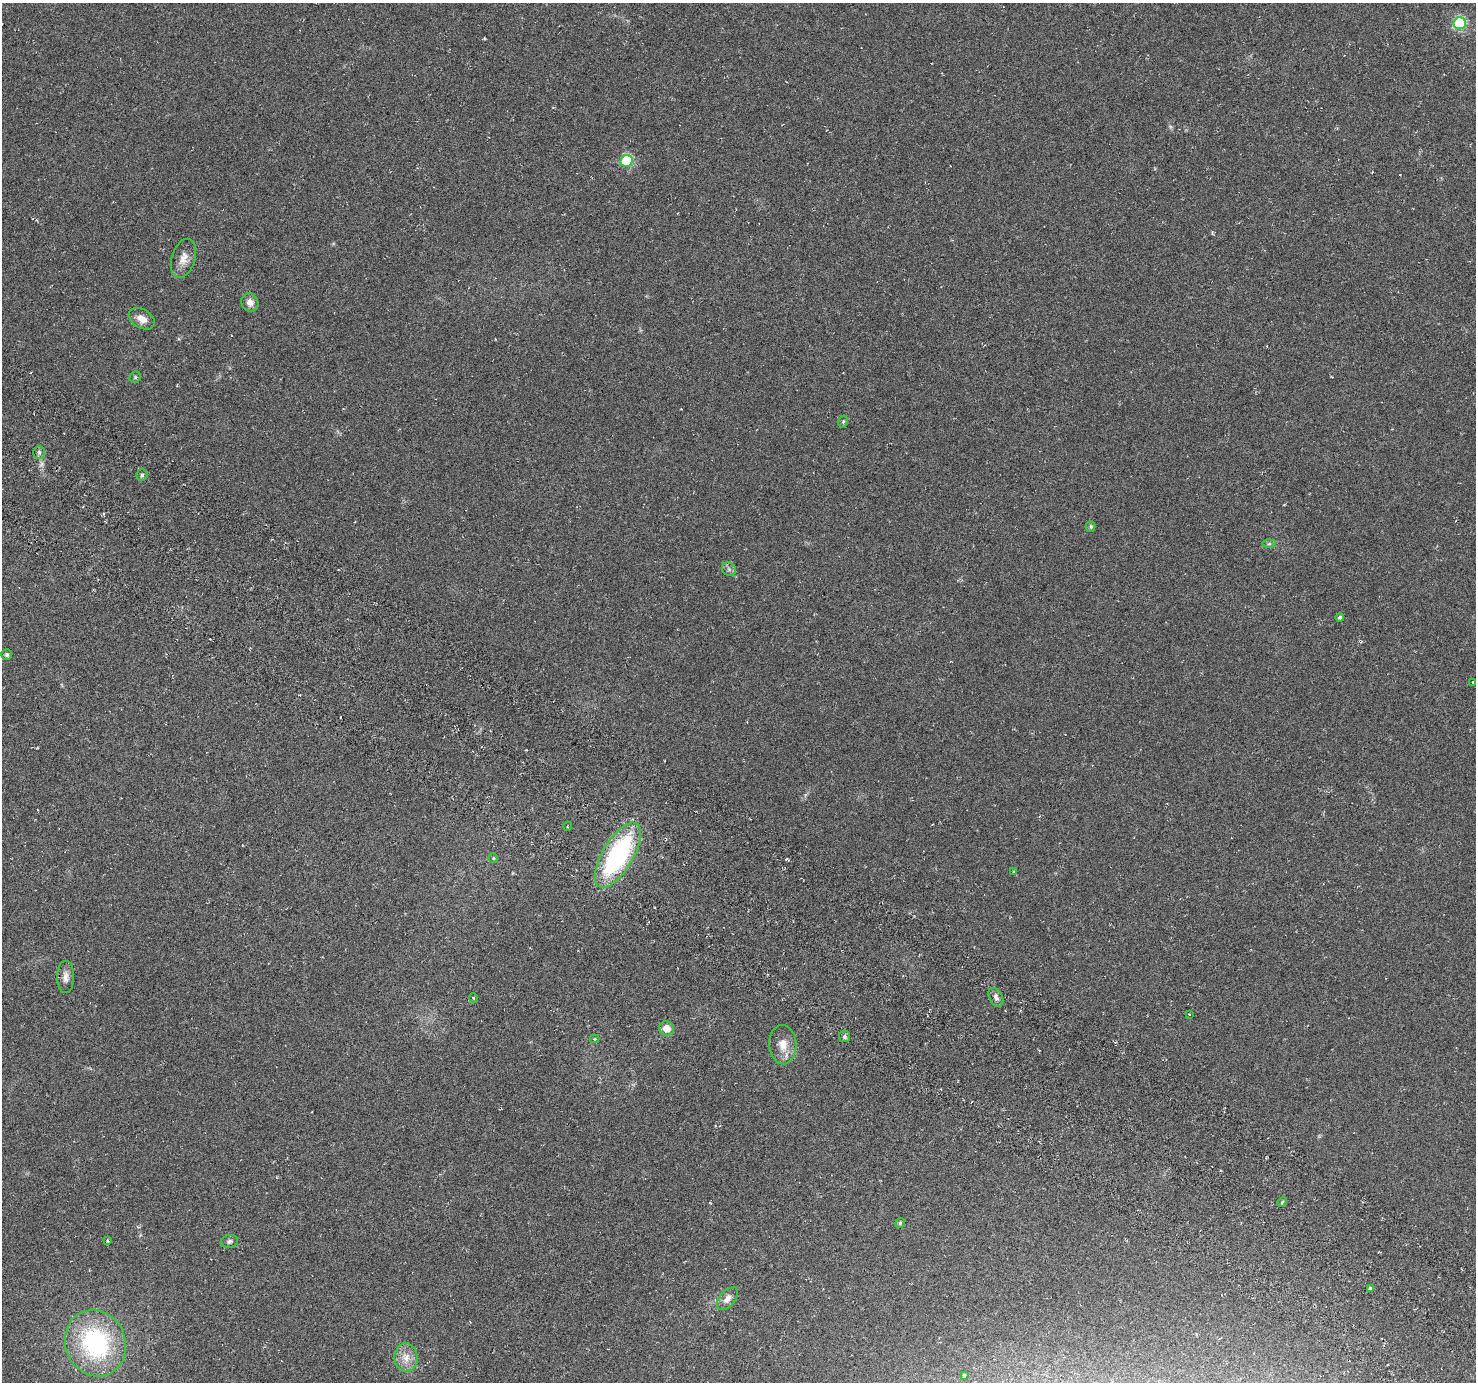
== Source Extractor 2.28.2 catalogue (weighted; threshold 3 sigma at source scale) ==
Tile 6 of 4 x 4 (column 2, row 2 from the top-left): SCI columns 1509-2982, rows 2999-4378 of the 5972 x 6063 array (HDU 1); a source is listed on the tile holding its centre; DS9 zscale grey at full resolution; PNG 1478 x 1384 px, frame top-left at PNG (2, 3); each listed source drawn as its Kron ellipse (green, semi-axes under 4 px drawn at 4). Shown black and unused: <1% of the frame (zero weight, under 3 of 6 exposures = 3% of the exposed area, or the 3 px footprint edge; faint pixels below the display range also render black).
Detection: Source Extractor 2.28.2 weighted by HDU 2 'WHT'; one run over the whole footprint, this tile lists its part. Background -0.00391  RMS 0.0056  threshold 0.0231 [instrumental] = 3 sigma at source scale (4.09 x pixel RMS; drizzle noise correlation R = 1.36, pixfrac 0.8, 0.0396/0.0396 arcsec/px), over >= 5 px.
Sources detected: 36; all 36 listed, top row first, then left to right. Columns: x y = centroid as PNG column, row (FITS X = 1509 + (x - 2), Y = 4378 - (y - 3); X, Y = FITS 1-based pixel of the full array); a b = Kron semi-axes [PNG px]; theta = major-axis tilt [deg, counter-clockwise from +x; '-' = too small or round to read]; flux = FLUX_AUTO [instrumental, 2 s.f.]
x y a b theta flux
1460 23 6 6 - 50
627 161 6 6 - 40
183 258 20 11 73 5.2
250 302 9 8 - 3.4
142 319 14 9 -30 4.4
135 377 6 5 - 0.78
843 422 6 4 77 0.8
39 452 6 5 - 1.2
142 475 5 5 - 0.96
1091 527 5 5 - 0.92
1269 544 6 4 2 0.92
729 569 8 6 -47 1.4
1340 617 4 4 - 1.1
7 655 5 5 - 1.1
1473 682 3 3 - 0.42
568 826 5 3 - 0.42
618 855 37 15 59 80
493 858 5 4 - 0.62
1014 871 3 2 - 0.43
66 977 16 8 90 3.3
996 997 10 6 -63 2
474 998 5 3 - 0.47
1189 1014 3 2 - 0.33
667 1028 7 7 - 5.3
845 1036 6 5 - 1.2
594 1039 5 4 - 0.55
783 1045 19 13 -86 7.1
1282 1202 5 3 - 0.51
900 1223 5 4 - 0.69
108 1240 4 3 - 0.57
229 1241 8 6 15 1.4
1370 1289 4 3 - 1.3
727 1299 13 7 49 3.3
95 1343 34 30 -66 66
406 1358 14 11 -84 5.8
964 1375 4 3 - 0.52